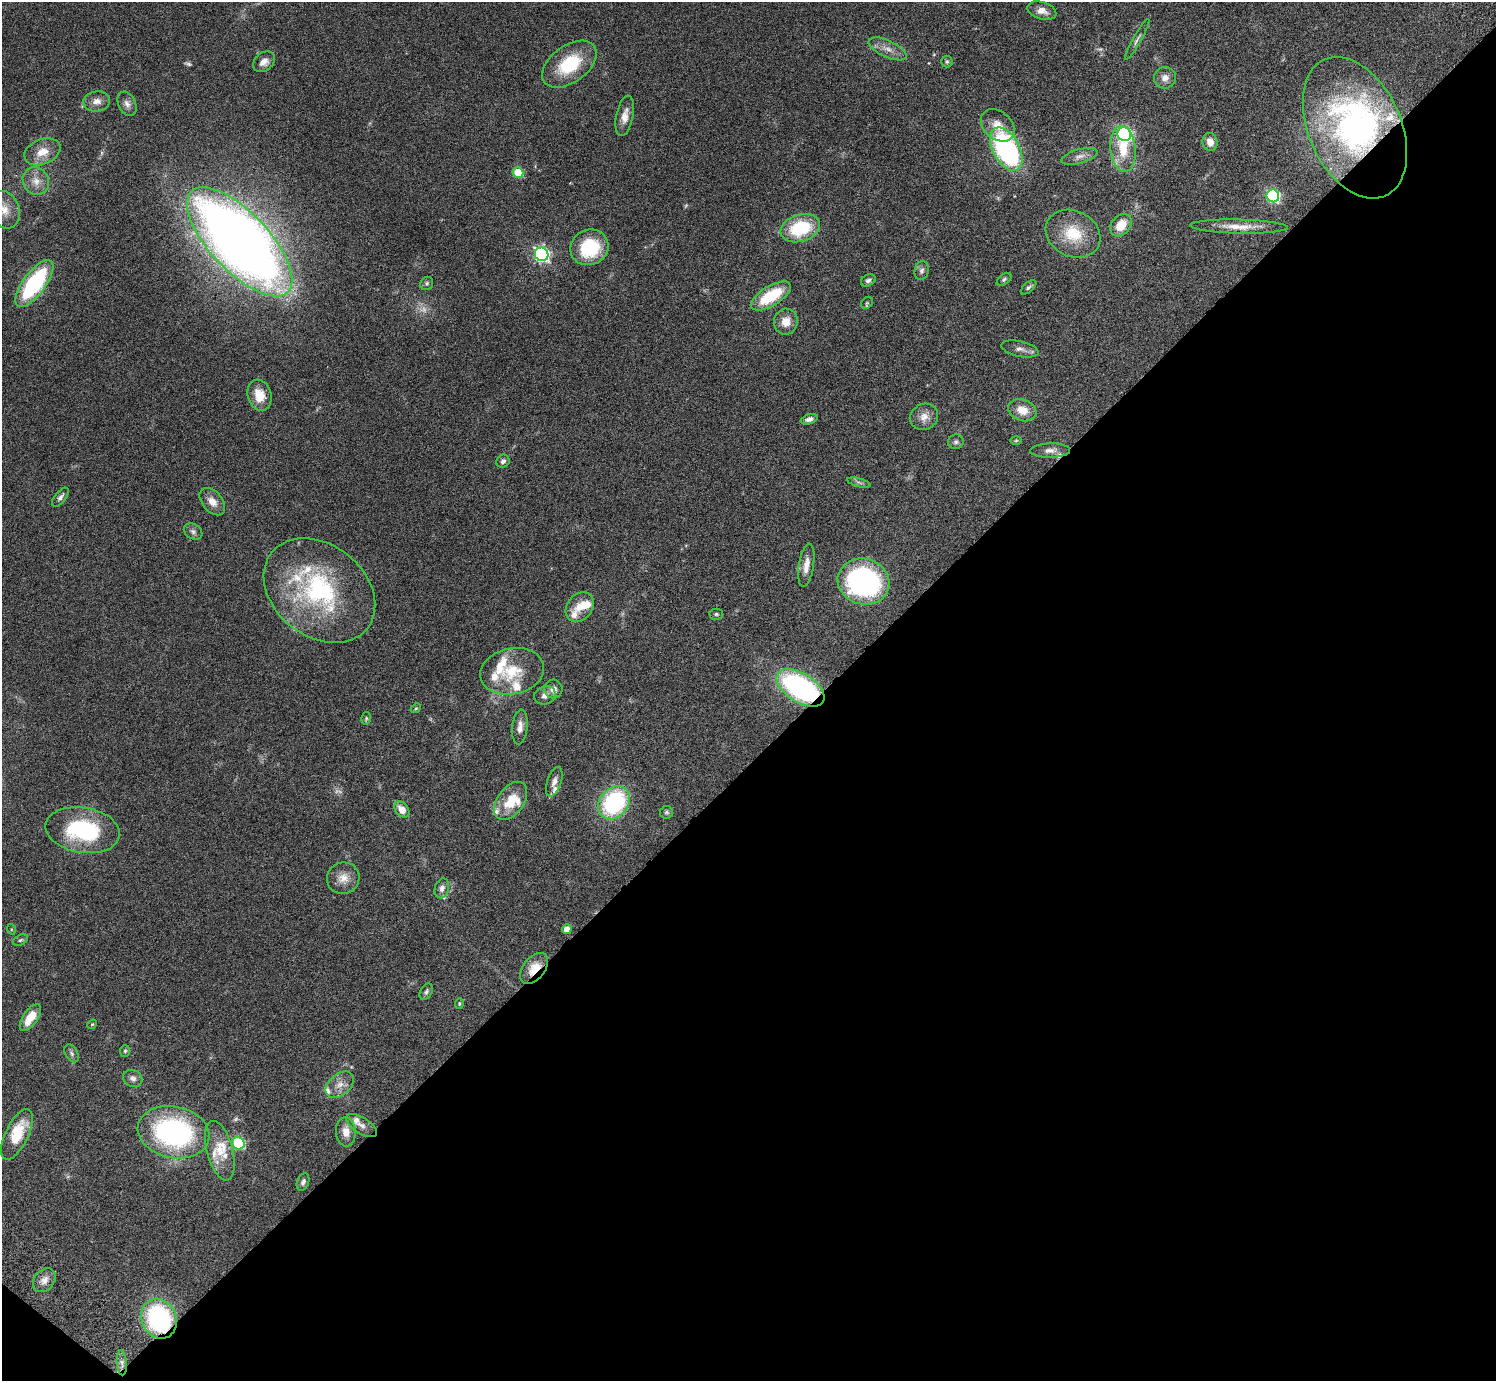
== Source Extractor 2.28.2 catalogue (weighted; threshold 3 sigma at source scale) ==
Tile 15 of 4 x 4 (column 3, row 4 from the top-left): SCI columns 3032-4525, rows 347-1725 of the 6060 x 6070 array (HDU 1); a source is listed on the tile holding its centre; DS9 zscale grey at full resolution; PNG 1498 x 1383 px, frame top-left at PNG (2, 2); each listed source drawn as its Kron ellipse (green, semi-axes under 4 px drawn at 4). Shown black and unused: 45% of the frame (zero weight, under 3 of 6 exposures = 3% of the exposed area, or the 3 px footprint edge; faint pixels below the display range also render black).
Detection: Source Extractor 2.28.2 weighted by HDU 2 'WHT'; one run over the whole footprint, this tile lists its part. Background 0.0834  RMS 0.0046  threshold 0.0187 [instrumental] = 3 sigma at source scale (4.09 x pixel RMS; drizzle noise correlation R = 1.36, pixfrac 0.8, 0.05/0.05 arcsec/px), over >= 5 px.
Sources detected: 119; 6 too faint to see at this stretch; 1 inside a brighter object's white glare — neither listed nor drawn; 19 inside a brighter listed object's ellipse — not listed separately; the other 93 listed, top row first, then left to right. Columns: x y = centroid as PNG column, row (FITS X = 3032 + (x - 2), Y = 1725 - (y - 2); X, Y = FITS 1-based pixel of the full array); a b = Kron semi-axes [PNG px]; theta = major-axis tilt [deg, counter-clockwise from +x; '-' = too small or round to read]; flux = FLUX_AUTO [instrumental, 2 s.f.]
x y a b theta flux
1042 11 15 8 -17 3.6
1137 39 23 4 60 1.7
888 49 20 8 -25 4
264 62 12 9 39 3.2
947 62 6 6 - 0.78
569 64 31 18 36 22
1165 78 11 10 - 3.2
97 101 13 10 7 3.2
127 104 13 8 -66 2.3
625 116 20 8 79 4.1
998 125 19 13 -41 5.9
1355 128 75 46 -66 120
1124 134 7 6 - 91
1210 142 9 7 -75 3.1
1006 149 23 13 -61 81
1123 149 23 12 -84 12
42 152 19 12 22 6.5
1080 156 19 7 16 2.6
518 173 5 5 - 15
36 181 14 13 - 4.5
1273 196 6 6 - 70
4 210 19 15 -66 6.4
1121 225 12 9 49 7.1
1239 227 49 7 -1 7
800 228 20 13 18 24
1073 234 28 23 -27 15
240 242 70 29 -47 530
589 247 19 17 25 23
542 254 7 6 - 110
922 271 9 7 77 1.4
1004 279 8 5 38 0.85
868 280 8 5 30 1.3
34 283 28 11 53 47
427 283 7 6 - 0.88
1028 287 9 4 41 1
771 296 22 10 32 19
867 303 6 5 - 0.63
786 322 13 12 - 5.1
1020 349 19 7 -13 2.4
259 395 16 12 -75 7.3
1022 410 14 10 -21 6
924 417 14 13 - 3.7
809 419 9 5 17 1.6
1016 440 6 4 1 0.51
956 442 8 7 - 1.1
1050 451 20 7 1 2.9
503 461 7 6 - 1.4
859 482 12 3 -14 1
60 497 11 5 51 1.5
212 502 16 10 -50 4.2
193 531 10 7 -32 1.5
806 565 22 7 81 4.3
864 582 26 23 -16 91
319 591 61 46 -38 67
580 607 16 12 51 6.6
716 614 6 5 - 0.79
512 671 32 23 12 16
800 688 27 14 -32 83
553 689 9 9 - 2.9
545 695 11 9 23 2.6
416 708 5 4 - 0.52
366 718 6 5 - 0.67
520 727 17 7 84 3
554 782 15 7 71 2.5
511 801 21 13 54 12
614 803 18 14 52 52
402 809 9 6 -49 4.3
667 812 6 6 - 0.81
83 830 37 22 -9 39
343 878 16 15 - 5.1
442 888 10 7 74 2.1
11 929 5 3 - 0.37
567 929 5 5 - 5
20 940 8 5 27 0.75
534 968 18 10 52 7.7
426 992 9 5 59 1
459 1004 5 4 - 0.54
30 1018 15 7 55 8
92 1024 5 4 - 0.46
125 1051 6 5 - 0.6
72 1053 10 6 -60 1.2
133 1078 10 8 -26 1.8
340 1085 16 10 39 4
361 1125 17 8 -32 3.1
173 1132 36 26 -12 81
346 1132 14 10 -86 4.4
17 1134 28 11 64 15
238 1143 6 6 - 40
220 1151 30 13 -75 9.1
303 1182 9 6 68 1.4
44 1280 13 10 49 3
159 1319 20 17 -65 55
122 1363 12 5 -85 1.9
Overlapping masked pixels (flux is a lower limit): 4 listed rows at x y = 1355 128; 800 688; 534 968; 159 1319
Isophote crosses this tile's border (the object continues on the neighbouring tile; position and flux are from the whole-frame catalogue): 1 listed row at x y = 4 210